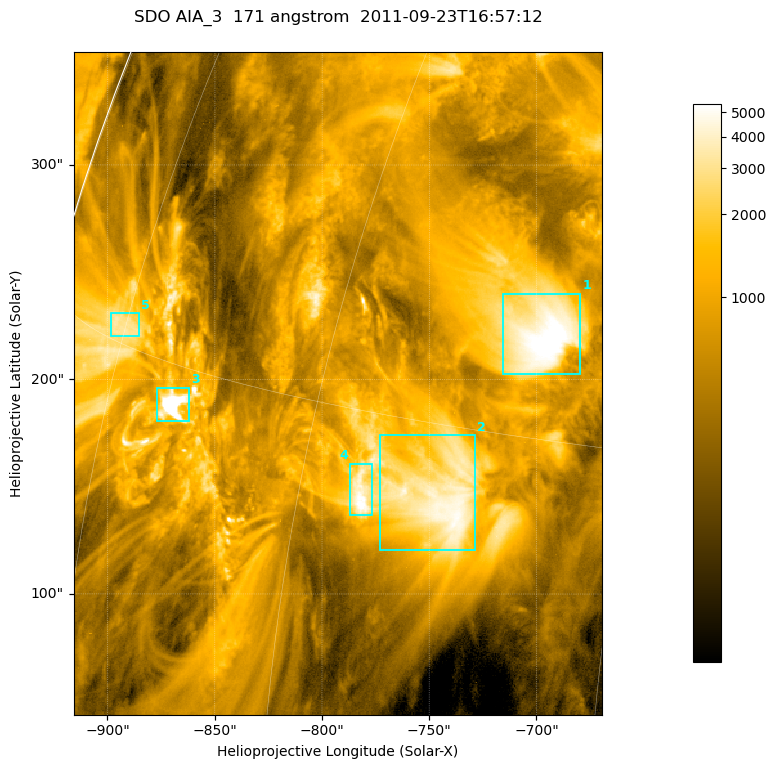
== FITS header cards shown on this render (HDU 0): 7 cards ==
TELESCOP= 'SDO     '           /
INSTRUME= 'AIA_3   '           /
WAVELNTH=                  171 /
WAVEUNIT= 'angstrom'           /
DATE-OBS= '2011-09-23T16:57:12.34' /
CTYPE1  = 'HPLN-TAN'           /
CTYPE2  = 'HPLT-TAN'           /

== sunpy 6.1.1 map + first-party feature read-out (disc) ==
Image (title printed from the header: SDO AIA_3  171 angstrom  2011-09-23T16:57:12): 411 x 515 px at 0.599 arcsec/px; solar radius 957 arcsec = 1596 px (partial field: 2.6% of the solar disc is inside the frame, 99% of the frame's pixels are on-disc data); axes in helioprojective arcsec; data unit not stated in the header (colour bar unlabelled)
Pointing: header CRPIX1/2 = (2051.64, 2049.57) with CRVAL1/2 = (0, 0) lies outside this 411 x 515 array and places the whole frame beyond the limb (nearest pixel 1.41 R_sun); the SolarSoft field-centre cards XCEN/YCEN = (-792.6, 198.2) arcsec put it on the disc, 1311 arcsec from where CRPIX/CRVAL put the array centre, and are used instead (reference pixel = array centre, CRVAL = XCEN/YCEN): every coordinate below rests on XCEN/YCEN
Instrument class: DISC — disc imager (sunpy class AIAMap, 171 A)
Bright regions (active regions / flare kernels): reference = the on-disc median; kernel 3 px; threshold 5 sigma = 2238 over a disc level ~693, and >= 1.15x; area >= 211 px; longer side >= 5 px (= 3 arcsec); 5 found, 5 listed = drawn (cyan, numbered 1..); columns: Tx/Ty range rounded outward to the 2 arcsec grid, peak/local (2 s.f.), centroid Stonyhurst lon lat
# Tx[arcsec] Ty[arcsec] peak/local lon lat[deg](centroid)
1 -716..-678 202..240 9.4 -50 +18
2 -774..-728 120..174 7.3 -53 +13
3 -878..-862 180..196 23 -69 +14
4 -788..-776 136..162 9.4 -57 +13
5 -900..-884 220..232 4.9 -75 +15
Off-limb structures (1.02-1.3 R_sun): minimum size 105 px: none found